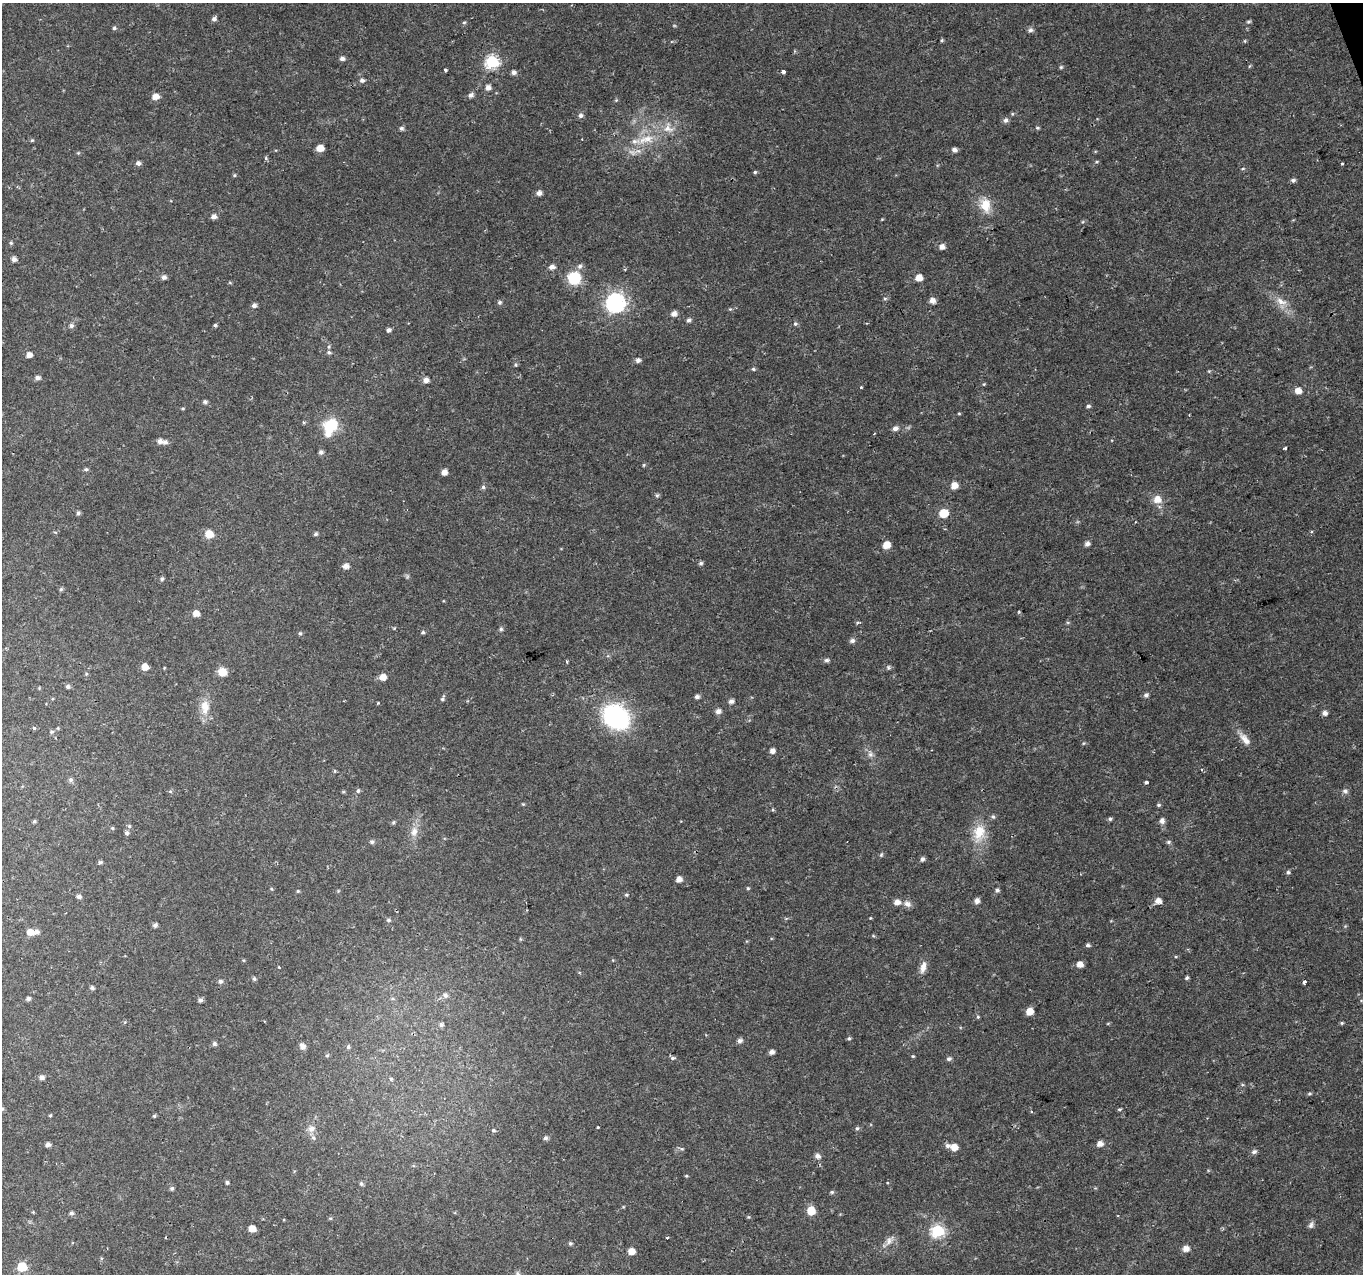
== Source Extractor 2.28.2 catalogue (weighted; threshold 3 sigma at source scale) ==
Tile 10 of 4 x 4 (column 2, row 3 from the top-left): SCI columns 1366-2726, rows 1400-2671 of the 5449 x 5285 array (HDU 1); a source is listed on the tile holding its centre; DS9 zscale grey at full resolution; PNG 1365 x 1276 px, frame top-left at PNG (2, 3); no overlay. Shown black and unused: <1% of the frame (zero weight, under 2 of 3 exposures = <1% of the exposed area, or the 3 px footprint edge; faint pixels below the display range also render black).
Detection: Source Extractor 2.28.2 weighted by HDU 2 'WHT'; one run over the whole footprint, this tile lists its part. Background 0.0288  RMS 0.0031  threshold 0.0141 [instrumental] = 3 sigma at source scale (4.5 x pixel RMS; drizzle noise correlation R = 1.50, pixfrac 1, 0.0396/0.0396 arcsec/px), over >= 5 px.
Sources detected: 238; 1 too faint to see at this stretch — not listed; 7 inside a brighter listed object's ellipse — not listed separately; the other 230 listed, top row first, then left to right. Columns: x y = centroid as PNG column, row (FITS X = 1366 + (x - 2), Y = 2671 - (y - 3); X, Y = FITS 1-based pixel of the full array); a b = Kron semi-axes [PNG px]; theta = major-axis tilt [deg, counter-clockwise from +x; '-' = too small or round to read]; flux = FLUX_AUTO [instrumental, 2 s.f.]
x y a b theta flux
214 19 6 5 - 0.94
464 22 6 4 1 0.39
1248 22 6 4 2 0.5
114 28 5 5 - 0.55
1030 30 7 6 - 0.92
942 40 5 4 - 0.36
342 58 6 5 - 1.2
492 62 6 6 - 43
1061 67 5 5 - 0.44
445 70 3 3 - 0.56
514 72 6 5 - 1.1
784 72 3 3 - 1.4
362 80 7 6 - 0.93
488 88 6 6 - 1.5
471 95 6 5 - 1.1
155 96 8 6 13 2.3
616 100 4 4 - 0.35
581 115 6 6 - 0.91
1006 120 7 7 - 0.89
401 128 6 5 - 0.69
1037 128 6 4 -2 0.43
668 129 18 8 -9 3.3
646 139 26 11 13 7.1
32 140 5 4 - 0.36
320 148 6 5 - 3.1
954 150 5 4 - 1.3
78 153 5 4 - 0.34
266 158 5 4 - 0.52
138 163 6 6 - 0.86
1342 164 3 3 - 1.1
1243 169 5 3 - 0.32
755 172 4 4 - 0.48
234 175 5 4 - 0.38
1293 180 6 5 - 0.72
539 193 5 5 - 1.3
985 205 19 13 -76 5.5
214 217 6 5 - 1.3
882 219 5 3 - 0.25
11 243 5 4 - 0.48
942 247 6 5 - 1.8
14 259 5 5 - 1.4
580 266 7 7 - 1
552 267 7 5 3 1.4
164 277 6 5 - 1.1
574 278 11 11 - 12
919 278 6 5 - 3.4
885 299 6 4 0 0.44
932 300 6 6 - 1.7
1282 301 19 8 -29 3.3
500 302 6 5 - 0.61
615 303 8 7 - 140
254 305 5 5 - 1
730 309 4 4 - 0.34
674 314 7 6 - 1.5
689 320 6 5 - 0.73
795 324 6 6 - 0.6
215 325 4 4 - 0.45
71 326 6 6 - 0.93
389 330 5 5 - 0.89
329 347 5 3 - 0.44
329 352 7 5 -17 0.66
29 355 6 5 - 1.9
638 360 6 5 - 1.1
516 365 5 5 - 0.43
753 369 6 5 - 0.49
1209 371 5 3 - 0.29
37 378 6 5 - 1.2
426 380 6 5 - 1.8
984 384 5 4 - 0.31
861 387 3 3 - 0.31
1298 391 6 6 - 2.7
205 402 5 4 - 0.75
1088 406 5 4 - 0.64
183 408 5 3 - 0.29
959 413 5 3 - 0.3
1189 415 3 2 - 0.26
331 426 18 15 39 9.5
895 429 7 5 4 1.3
160 441 6 5 - 1.4
1285 448 3 3 - 0.78
321 452 5 5 - 0.92
644 465 5 4 - 0.35
86 469 6 5 - 0.55
444 472 5 5 - 1.9
954 486 7 6 - 2.9
483 487 5 5 - 0.59
657 495 6 5 - 0.53
1157 499 8 8 - 3.2
78 513 5 4 - 0.7
944 513 6 6 - 8
1312 532 4 3 - 0.55
209 534 7 7 - 4.4
316 534 5 4 - 0.56
1087 544 6 5 - 1.1
886 545 6 6 - 4.1
701 563 5 5 - 0.62
346 566 6 5 - 1.9
162 579 6 4 87 0.58
61 589 5 5 - 0.52
196 613 6 6 - 2.2
858 622 6 3 18 0.38
501 629 5 5 - 0.62
423 632 5 4 - 0.51
300 633 5 5 - 0.46
852 641 7 5 3 0.97
827 660 6 5 - 0.8
567 661 3 3 - 0.67
145 667 6 6 - 3.1
888 667 6 5 - 0.51
222 672 7 7 - 4.7
86 674 5 4 - 0.36
383 677 7 6 - 2.7
68 686 5 5 - 0.76
1146 695 6 5 - 0.84
697 697 6 5 - 0.88
442 699 7 4 62 0.65
731 701 5 5 - 1.4
378 703 4 3 - 0.28
205 707 21 12 90 4.5
718 711 6 6 - 1.4
1325 713 6 5 - 1.2
616 717 22 18 -34 45
34 728 4 4 - 0.46
52 732 6 5 - 0.55
1245 739 22 8 -51 2.9
772 751 5 5 - 1.4
870 754 9 7 -66 1.3
1202 770 4 3 - 0.3
71 780 6 6 - 0.82
1146 783 3 3 - 1.6
170 791 6 4 -1 0.4
358 791 6 5 - 0.59
1345 791 7 6 - 1
523 804 4 4 - 0.3
1159 805 5 4 - 0.48
1110 819 5 5 - 0.55
34 821 4 4 - 0.5
1162 821 7 6 - 1.2
393 822 6 4 24 0.5
129 826 5 5 - 0.48
112 828 5 5 - 0.38
414 831 14 9 73 2.8
127 833 6 5 - 0.82
979 833 26 17 77 7.6
372 842 6 5 - 0.62
1168 842 6 5 - 0.54
881 855 6 4 58 0.44
922 859 6 5 - 0.77
100 862 5 4 - 0.57
1288 872 5 5 - 0.61
679 879 5 5 - 2
748 888 5 4 - 0.37
272 889 5 3 - 0.32
997 890 6 5 - 0.7
298 891 4 4 - 0.36
626 895 5 4 - 0.45
79 897 5 4 - 0.96
977 901 6 5 - 1.6
1158 901 6 5 - 2.5
897 902 7 6 - 1.9
907 904 11 8 -37 1.5
870 918 3 3 - 0.25
388 920 6 5 - 0.62
155 925 5 4 - 0.97
30 932 7 6 - 2.9
520 939 6 4 -89 0.34
1088 945 5 4 - 0.68
1080 964 6 5 - 2.3
279 967 4 3 - 0.33
923 967 16 7 76 2.2
1187 978 5 4 - 0.54
254 979 6 5 - 0.59
220 981 6 5 - 0.82
1304 982 4 3 - 2.5
92 988 5 4 - 0.66
445 995 7 7 - 1.2
28 999 4 4 - 0.88
200 1000 5 5 - 0.9
1029 1011 6 6 - 3.8
978 1017 5 4 - 0.36
1342 1023 5 4 - 0.39
441 1024 6 5 - 0.67
849 1038 5 4 - 0.53
740 1041 7 5 20 1
214 1044 6 5 - 0.73
303 1046 6 5 - 1.9
348 1047 6 4 75 0.49
772 1052 5 4 - 1.2
327 1055 5 4 - 0.43
913 1056 4 3 - 0.34
673 1058 7 5 -7 0.64
949 1059 7 5 16 0.75
41 1077 6 5 - 1.2
391 1078 3 3 - 2.2
1309 1093 5 4 - 0.45
2 1109 5 4 - 0.45
1119 1109 6 4 -1 0.42
1031 1111 4 3 - 0.38
50 1115 4 4 - 0.34
154 1116 4 4 - 0.4
598 1127 3 2 - 0.39
857 1128 5 5 - 0.55
311 1129 11 9 32 2
493 1130 5 5 - 0.5
546 1138 6 5 - 0.79
48 1144 5 5 - 1.1
1100 1144 6 5 - 2
954 1147 7 6 - 3
1254 1152 7 5 24 0.93
817 1156 6 6 - 1.4
686 1176 4 3 - 0.32
227 1182 4 4 - 0.59
361 1184 6 5 - 0.61
172 1188 5 5 - 0.62
832 1192 5 5 - 0.47
811 1211 7 6 - 5.3
33 1212 3 3 - 0.34
71 1213 6 5 - 0.72
1118 1216 3 2 - 0.29
330 1218 5 3 - 0.34
1311 1225 9 6 63 0.92
252 1229 5 5 - 3.4
938 1231 6 6 - 42
667 1237 3 3 - 0.89
889 1241 20 7 48 2.1
570 1243 5 5 - 0.56
1186 1249 7 6 - 2
631 1251 6 5 - 3.1
22 1267 6 6 - 13
518 1274 8 6 -77 0.83
Isophote crosses this tile's border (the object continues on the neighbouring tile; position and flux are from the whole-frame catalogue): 2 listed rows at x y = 2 1109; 518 1274